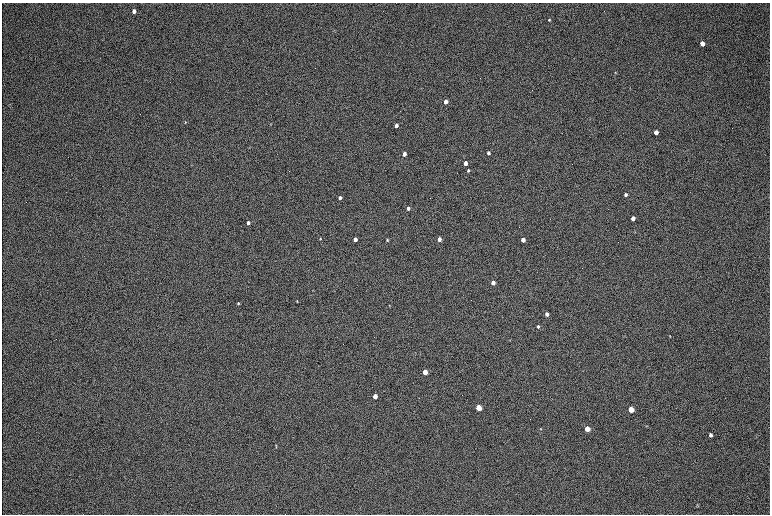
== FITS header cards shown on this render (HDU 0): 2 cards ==
NAXIS1  =                 1536 / length of data axis 1
NAXIS2  =                 1024 / length of data axis 2

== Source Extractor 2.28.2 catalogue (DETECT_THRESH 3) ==
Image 1536 x 1024 px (HDU 0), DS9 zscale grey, zoomed out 1/2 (1 PNG px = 2 x 2 image px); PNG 772 x 516 px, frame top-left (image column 1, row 1023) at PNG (2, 3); no overlay
Background 167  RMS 20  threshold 60.5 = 3 sigma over >= 5 px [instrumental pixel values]
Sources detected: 38; all 38 listed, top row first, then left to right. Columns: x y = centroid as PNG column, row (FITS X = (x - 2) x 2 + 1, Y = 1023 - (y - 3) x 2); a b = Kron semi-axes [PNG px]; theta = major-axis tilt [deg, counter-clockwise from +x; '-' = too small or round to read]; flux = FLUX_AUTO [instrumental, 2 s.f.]
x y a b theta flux
134 11 4 3 - 19000
549 20 4 3 - 4600
702 43 4 4 - 21000
615 72 4 3 - 2900
445 102 3 3 - 52000
185 122 4 2 - 2300
396 125 3 3 - 25000
656 132 4 3 - 29000
488 153 3 3 - 13000
404 154 3 3 - 42000
465 163 3 3 - 30000
468 170 3 3 - 6000
626 195 3 3 - 8500
340 198 3 3 - 22000
408 208 3 3 - 14000
633 218 4 3 - 23000
248 223 3 3 - 18000
320 238 3 2 - 3100
355 239 3 3 - 42000
439 239 3 3 - 32000
387 240 3 3 - 3900
523 240 3 3 - 39000
493 283 3 3 - 39000
297 301 3 2 - 2500
238 303 3 3 - 3500
389 306 4 2 - 2100
547 314 4 3 - 18000
538 326 3 3 - 5600
509 340 2 2 - 1700
425 372 4 3 - 110000
375 396 3 3 - 66000
478 407 4 3 - 160000
631 409 4 3 - 100000
541 429 3 3 - 2700
587 429 4 3 - 79000
710 435 4 3 - 10000
276 446 4 3 - 3100
697 505 5 3 - 3400